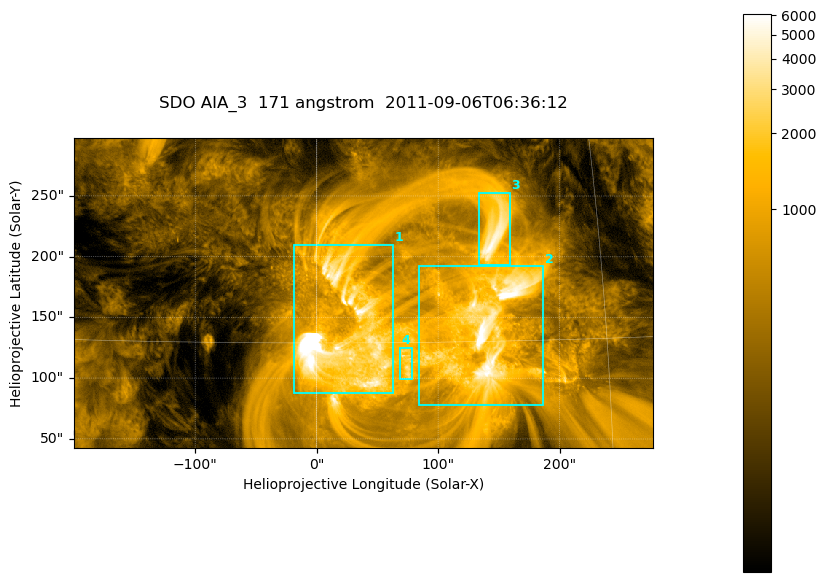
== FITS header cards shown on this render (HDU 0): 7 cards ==
TELESCOP= 'SDO     '           /
INSTRUME= 'AIA_3   '           /
WAVELNTH=                  171 /
WAVEUNIT= 'angstrom'           /
DATE-OBS= '2011-09-06T06:36:12.34' /
CTYPE1  = 'HPLN-TAN'           /
CTYPE2  = 'HPLT-TAN'           /

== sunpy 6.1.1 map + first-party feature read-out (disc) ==
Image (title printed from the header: SDO AIA_3  171 angstrom  2011-09-06T06:36:12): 795 x 425 px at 0.599 arcsec/px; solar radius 952 arcsec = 1587 px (partial field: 4.3% of the solar disc is inside the frame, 100% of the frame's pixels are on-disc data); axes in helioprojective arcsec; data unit not stated in the header (colour bar unlabelled)
Pointing: header CRPIX1/2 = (2050.96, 2049.84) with CRVAL1/2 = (0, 0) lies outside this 795 x 425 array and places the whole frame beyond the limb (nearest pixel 1.29 R_sun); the SolarSoft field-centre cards XCEN/YCEN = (38.26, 170.1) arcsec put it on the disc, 1636 arcsec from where CRPIX/CRVAL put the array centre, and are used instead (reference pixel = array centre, CRVAL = XCEN/YCEN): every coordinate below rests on XCEN/YCEN
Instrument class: DISC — disc imager (sunpy class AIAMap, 171 A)
Bright regions (active regions / flare kernels): reference = the on-disc median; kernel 7 px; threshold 5 sigma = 1580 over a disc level ~333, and >= 1.15x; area >= 337 px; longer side >= 5 px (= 3 arcsec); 4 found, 4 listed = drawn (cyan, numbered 1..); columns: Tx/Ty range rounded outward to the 2 arcsec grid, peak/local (2 s.f.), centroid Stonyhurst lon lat
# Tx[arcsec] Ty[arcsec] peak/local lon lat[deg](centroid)
1 -20..64 86..210 47 +2 +15
2 84..188 78..192 25 +9 +16
3 134..160 192..254 16 +9 +21
4 68..80 98..126 8.4 +5 +14